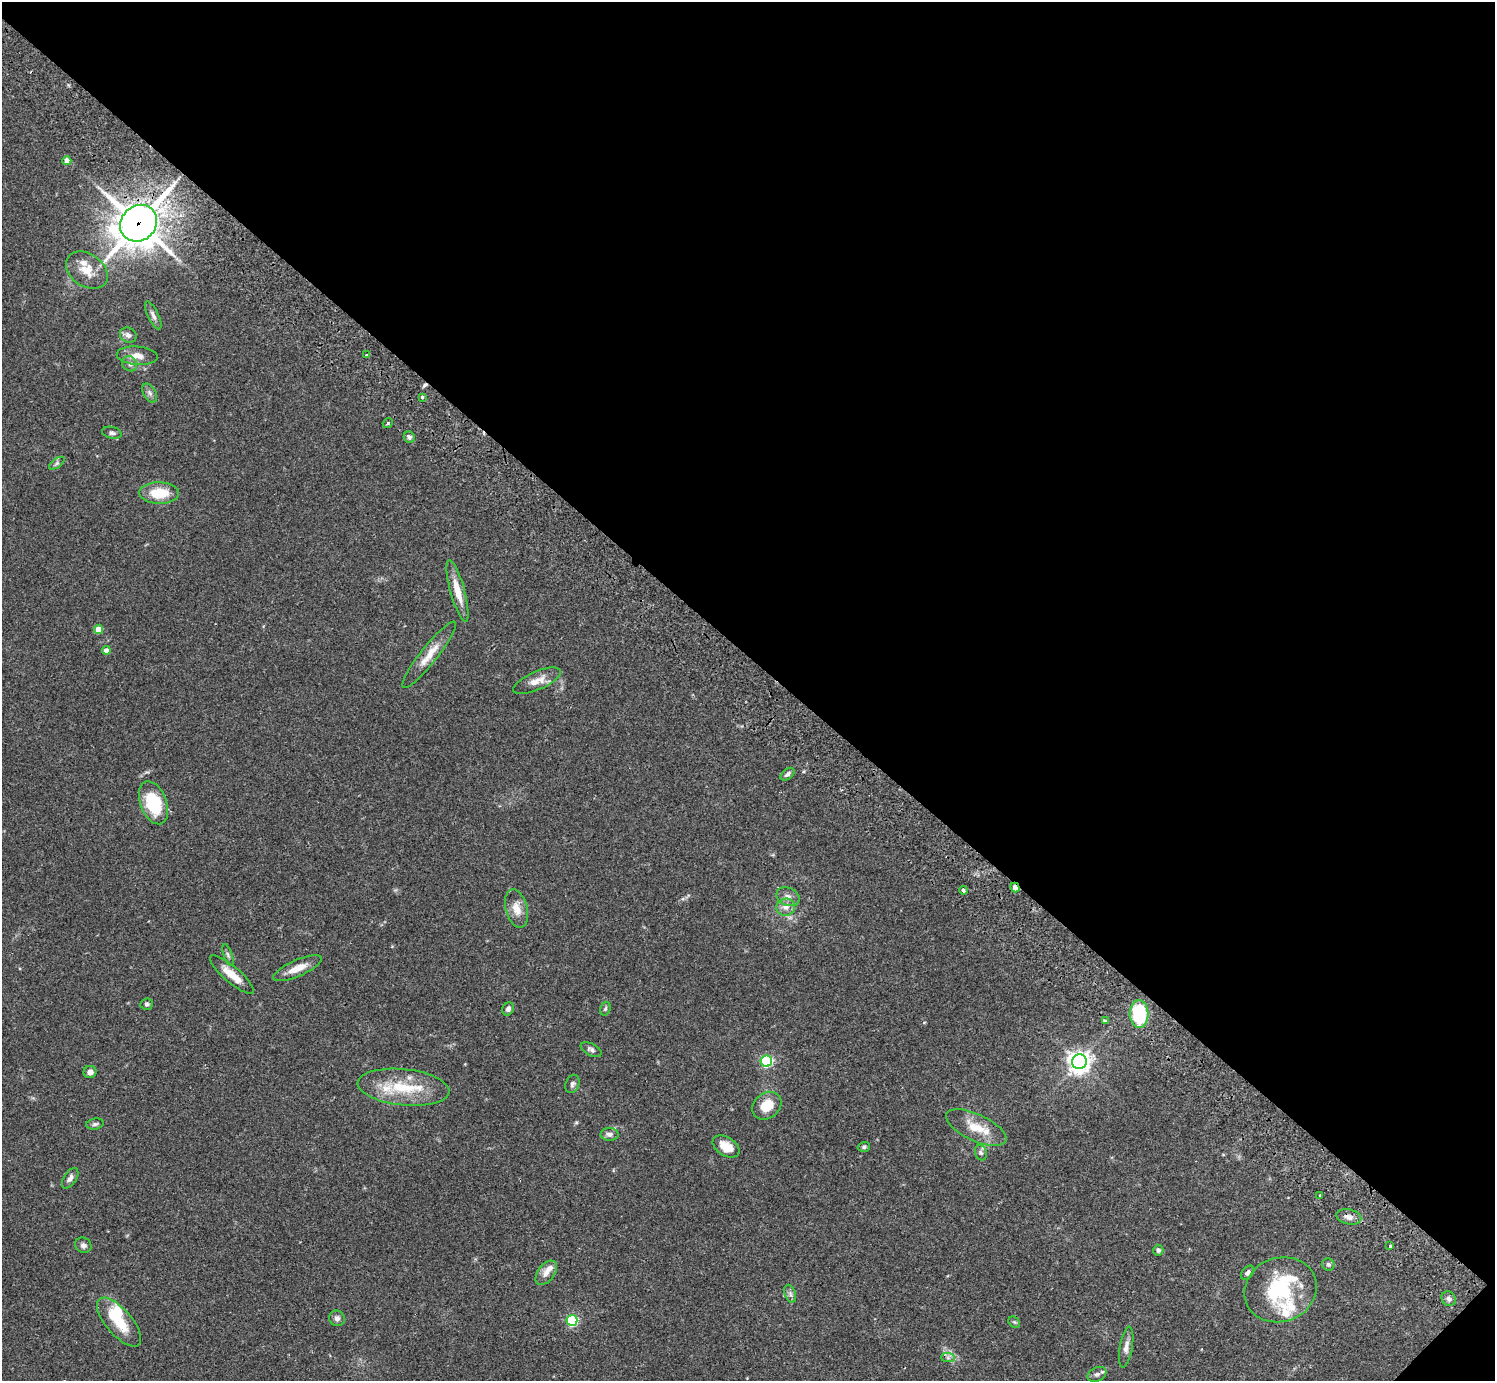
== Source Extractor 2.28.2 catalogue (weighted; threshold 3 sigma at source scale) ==
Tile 8 of 4 x 4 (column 4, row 2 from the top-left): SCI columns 4524-6016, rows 3106-4484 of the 6060 x 6070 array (HDU 1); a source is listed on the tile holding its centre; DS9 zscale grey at full resolution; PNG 1497 x 1383 px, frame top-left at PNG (2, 2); each listed source drawn as its Kron ellipse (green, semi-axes under 4 px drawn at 4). Shown black and unused: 48% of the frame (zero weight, under 2 of 3 exposures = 3% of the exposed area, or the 3 px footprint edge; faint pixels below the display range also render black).
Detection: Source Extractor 2.28.2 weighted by HDU 2 'WHT'; one run over the whole footprint, this tile lists its part. Background 0.108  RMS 0.0064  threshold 0.0288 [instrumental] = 3 sigma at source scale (4.5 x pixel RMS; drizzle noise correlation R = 1.50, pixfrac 1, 0.05/0.05 arcsec/px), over >= 5 px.
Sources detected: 77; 1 inside a brighter object's white glare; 1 cosmic-ray / hot-pixel residue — neither listed nor drawn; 8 inside a brighter listed object's ellipse — not listed separately; the other 67 listed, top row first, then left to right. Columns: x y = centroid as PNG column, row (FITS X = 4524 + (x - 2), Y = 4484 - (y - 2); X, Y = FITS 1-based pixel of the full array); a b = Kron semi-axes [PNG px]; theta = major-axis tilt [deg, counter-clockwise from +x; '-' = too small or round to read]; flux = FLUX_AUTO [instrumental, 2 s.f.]
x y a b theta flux
67 161 4 4 - 5
139 223 19 17 44 1400
87 270 23 16 -35 12
153 315 15 5 -64 2.6
128 335 8 7 - 2.7
367 355 3 3 - 1.1
137 356 20 9 -4 6.6
130 364 8 7 - 2.2
150 393 10 6 -59 2.1
422 397 3 3 - 1.4
388 423 5 3 - 0.87
112 433 10 6 -13 2
409 437 6 5 - 1.6
57 463 9 4 36 1.4
159 493 19 11 -1 17
457 591 32 7 -75 11
98 629 5 4 - 10
106 650 4 4 - 3.2
429 655 42 8 52 11
537 681 26 9 23 7.7
787 774 8 5 39 1.8
153 803 22 13 -69 35
1015 887 5 4 - 5.7
963 890 4 3 - 3
788 897 12 8 -23 3.8
786 907 9 8 - 4.1
517 908 19 11 -75 7.9
228 955 11 4 -70 1.5
297 968 26 8 23 8.7
232 975 28 8 -41 9.8
147 1004 6 5 - 1.4
508 1009 7 5 64 2.2
605 1009 7 5 73 1.2
1139 1014 14 9 -87 41
1106 1021 3 3 - 3
591 1050 11 6 -28 1.9
766 1061 6 5 - 83
1079 1062 7 7 - 480
90 1072 6 6 - 3
572 1084 9 6 69 1.8
404 1087 46 18 -6 28
767 1106 16 12 39 12
95 1124 9 5 8 1.5
976 1128 33 13 -25 15
610 1134 9 6 -1 2.7
726 1147 14 9 -32 9.5
864 1147 6 5 - 1.2
981 1153 8 6 -73 1.5
70 1178 11 6 57 2.9
1320 1195 3 3 - 0.92
1349 1217 12 7 -12 3.2
83 1245 8 7 - 2.2
1390 1246 4 3 - 3.4
1158 1250 5 5 - 1.9
1328 1264 6 6 - 1.5
546 1273 14 8 53 4.9
1248 1273 8 5 50 1.9
1280 1290 37 32 21 48
790 1294 9 5 -71 1.9
1449 1299 8 6 -48 2
337 1318 8 7 - 2.6
572 1320 5 5 - 65
119 1322 30 13 -49 18
1014 1322 6 5 - 0.97
1126 1347 20 6 80 3.9
948 1358 7 4 0 1.4
1097 1374 10 6 25 2.1
Overlapping masked pixels (flux is a lower limit): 2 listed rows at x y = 139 223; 1015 887